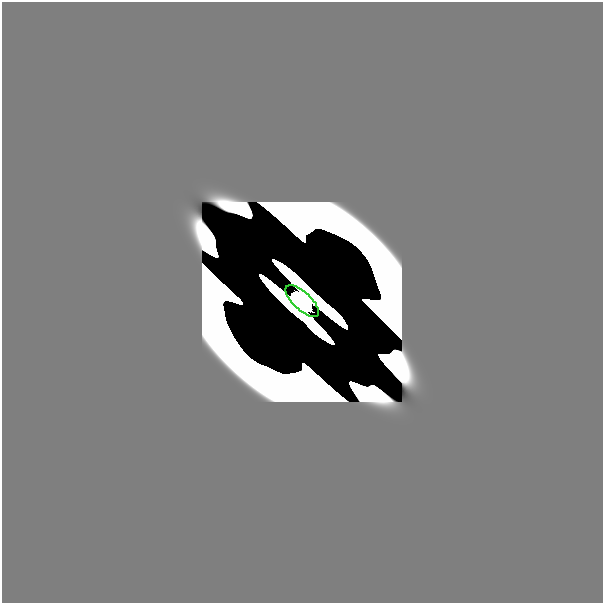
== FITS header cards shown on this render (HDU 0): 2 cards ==
NAXIS1  =                  601
NAXIS2  =                  601

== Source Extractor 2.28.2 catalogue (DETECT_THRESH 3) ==
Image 601 x 601 px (HDU 0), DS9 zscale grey, 1 PNG px = 1 image px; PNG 605 x 605 px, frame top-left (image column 1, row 601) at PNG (2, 2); each listed source drawn as its Kron ellipse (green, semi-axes under 4 px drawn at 4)
Background 0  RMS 5.6e-39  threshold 1.69e-38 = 3 sigma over >= 5 px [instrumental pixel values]
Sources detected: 7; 6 with non-positive FLUX_AUTO (blend fragments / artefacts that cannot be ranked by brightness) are neither listed nor drawn; the other 1 listed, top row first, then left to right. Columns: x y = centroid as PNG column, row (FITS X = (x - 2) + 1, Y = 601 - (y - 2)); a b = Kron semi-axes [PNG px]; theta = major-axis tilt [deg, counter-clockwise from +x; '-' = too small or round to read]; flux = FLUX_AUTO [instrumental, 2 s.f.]
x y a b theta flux
302 301 21 9 -43 9.7
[6 non-positive-flux detections neither listed nor drawn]